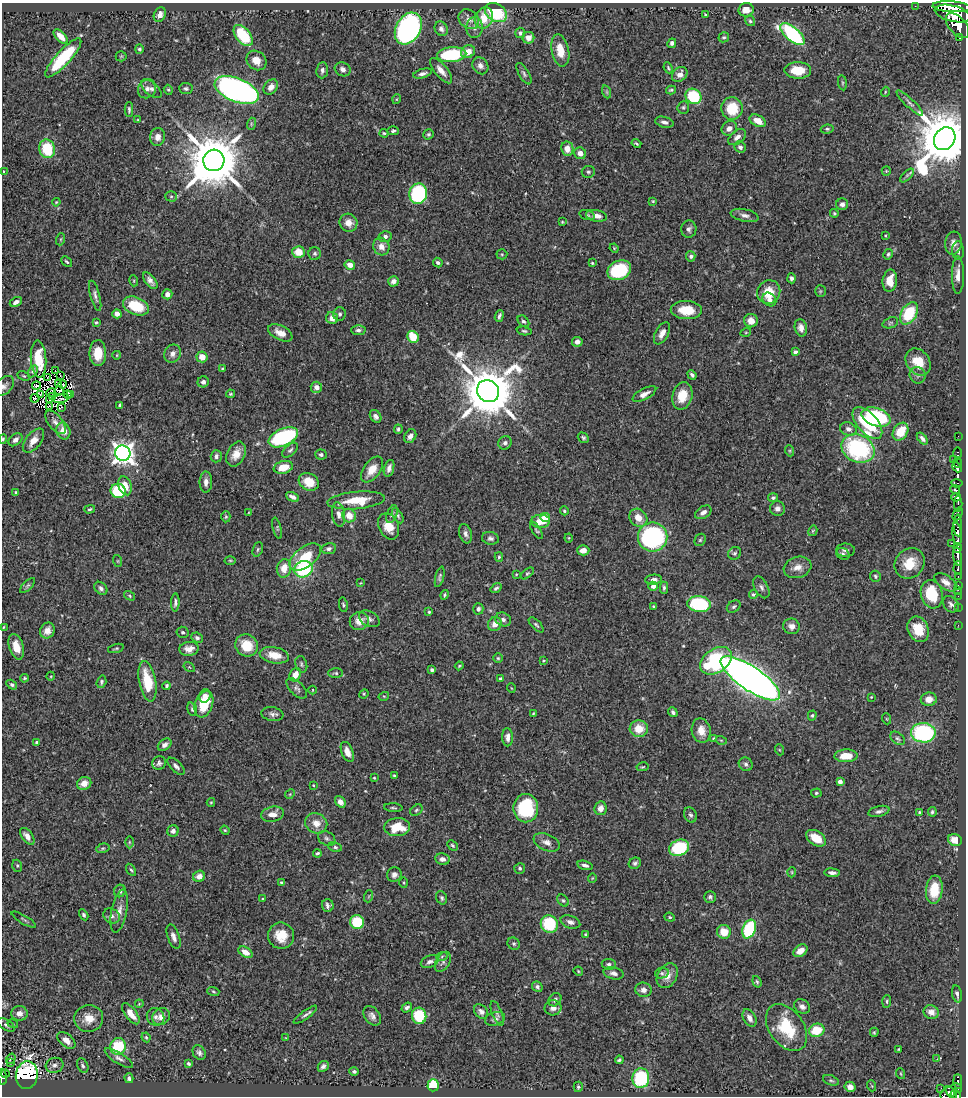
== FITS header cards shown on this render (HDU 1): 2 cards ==
NAXIS1  =                  964
NAXIS2  =                 1094

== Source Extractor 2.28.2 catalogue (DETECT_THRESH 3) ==
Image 964 x 1094 px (HDU 1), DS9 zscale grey, 1 PNG px = 1 image px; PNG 968 x 1098 px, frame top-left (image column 1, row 1094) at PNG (2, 3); each listed source drawn as its Kron ellipse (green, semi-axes under 4 px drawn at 4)
Background 0.699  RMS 0.026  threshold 0.0769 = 3 sigma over >= 5 px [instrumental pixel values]
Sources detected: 504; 10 with non-positive FLUX_AUTO (blend fragments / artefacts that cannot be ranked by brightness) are neither listed nor drawn; the other 494 listed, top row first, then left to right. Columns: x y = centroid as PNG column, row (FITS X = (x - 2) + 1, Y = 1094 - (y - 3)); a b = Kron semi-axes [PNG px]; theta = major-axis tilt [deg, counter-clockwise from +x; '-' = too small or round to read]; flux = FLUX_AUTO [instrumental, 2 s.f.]
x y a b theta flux
915 6 2 2 - 6.3
951 7 19 5 -4 3000
746 10 7 6 - 17
496 13 12 8 -31 100
952 13 18 8 -14 4200
160 14 7 6 - 10
705 14 4 3 - 1.5
484 18 11 9 64 33
469 19 11 9 -41 13
750 21 5 5 - 2.9
958 26 15 8 -48 2800
475 27 10 8 87 8.8
408 28 17 12 61 450
441 29 7 6 - 6
520 33 5 5 - 5.2
792 34 15 7 -40 220
243 35 12 7 -51 85
61 36 9 4 -45 17
724 37 5 5 - 2.9
528 38 6 6 - 14
960 38 3 3 - 190
672 43 5 4 - 4.9
139 49 5 4 - 3.6
560 50 16 8 -78 28
468 52 7 6 - 19
452 55 14 7 5 120
121 56 5 5 - 2
63 58 25 7 47 110
256 60 11 9 -41 19
480 66 9 7 -55 8.6
668 68 6 3 -66 2.4
343 69 8 6 -27 7.5
322 70 8 6 83 5.2
798 70 13 8 -1 36
441 71 15 6 -50 15
423 74 9 4 16 5.7
524 74 12 5 -60 4.6
680 74 8 6 43 9.8
842 83 7 4 -82 2.2
271 87 8 6 51 11
147 89 10 8 51 9.1
151 89 12 6 -41 6.9
186 89 6 5 - 3.9
168 90 5 4 - 2.4
237 90 23 11 -22 660
671 90 5 3 - 2.3
607 92 6 4 -71 2.7
885 92 5 3 - 1.6
693 96 8 7 - 87
397 99 5 3 - 1.4
910 103 18 4 -43 6.7
683 107 6 5 - 3.2
732 108 11 10 - 56
129 109 7 4 -89 3.3
138 120 4 3 - 1.5
758 121 9 5 -28 19
664 122 9 5 -14 6.5
251 124 6 4 73 2.3
729 128 8 6 43 8.8
827 129 6 4 8 3.1
393 131 6 4 -1 3.1
384 133 4 3 - 1.9
429 134 5 5 - 3
158 137 9 7 80 13
737 137 10 6 39 8.3
945 139 12 10 55 15000
636 143 5 3 - 2.3
740 147 6 5 - 5
47 149 9 8 - 64
567 149 7 6 - 15
580 153 6 6 - 12
214 160 11 10 - 13000
886 171 5 4 - 2
3 172 4 2 - 2.4
588 172 6 6 - 3.8
907 175 9 4 45 3.4
418 194 10 9 - 170
171 196 6 5 - 3.2
653 201 4 4 - 2
56 202 4 3 - 1.5
842 204 6 6 - 5.8
834 213 4 4 - 2.3
587 215 8 4 -15 3
745 215 14 6 -12 8.5
596 216 10 5 -10 15
562 222 4 3 - 1.8
348 223 9 8 - 16
689 229 8 7 - 6.1
885 236 3 2 - 1.8
385 237 6 5 - 5.7
61 239 6 4 71 2.1
953 243 11 8 83 9.8
381 247 9 8 - 14
614 248 5 3 - 1.6
958 251 9 6 -87 6.5
298 252 6 6 - 28
315 253 6 6 - 3.5
502 254 5 5 - 2.4
888 254 5 4 - 2.8
691 256 5 4 - 4.3
67 262 6 3 -42 2.6
438 263 5 4 - 4.1
592 263 4 3 - 1.9
350 265 5 4 - 13
619 270 12 9 25 120
958 275 19 6 90 15
791 278 5 4 - 5.9
134 281 5 3 - 1.8
150 281 10 5 -51 7.6
393 281 5 5 - 8.3
890 281 11 7 83 26
820 291 5 5 - 2.3
769 292 12 11 - 32
167 294 5 5 - 12
95 296 15 4 -75 6.6
769 300 7 6 - 7.2
16 302 6 4 28 7.1
136 306 13 8 -22 56
686 310 15 9 -3 41
909 313 12 7 58 86
117 314 4 4 - 9
340 314 7 6 - 4
499 316 6 3 69 3.8
332 318 6 6 - 13
523 321 7 5 -46 4
751 321 7 6 - 15
96 322 4 3 - 1.9
890 323 8 5 20 3.4
801 328 9 6 -78 11
358 330 7 5 -2 5
524 331 7 4 -9 3
746 332 5 3 - 1.6
280 333 13 7 -27 16
662 333 12 6 62 11
413 337 6 5 - 42
577 342 5 5 - 7.4
795 352 4 4 - 4.6
98 353 13 8 -89 35
172 354 9 8 - 10
117 355 4 2 - 1.3
202 357 6 5 - 20
39 359 19 7 -86 39
918 362 15 11 -54 37
222 368 3 2 - 1.4
55 370 3 2 - 2.8
33 371 6 4 59 4.1
60 375 2 2 - 1.2
692 375 5 3 - 4
918 375 8 7 - 5.8
24 376 6 3 -27 2.3
48 377 3 2 - 2.1
203 382 6 5 - 5.2
59 383 4 2 - 1.7
63 384 4 2 - 1.2
4 386 12 7 46 7.3
36 386 4 2 - 0.49
316 387 5 5 - 10
59 391 5 3 - 0.76
488 391 11 10 - 12000
51 392 5 3 - 0.46
71 394 4 2 - 2.8
230 394 4 3 - 2.2
644 394 13 5 27 9.4
41 395 2 2 - 1.7
68 395 4 3 - 1.6
682 396 14 10 74 33
53 397 3 2 - 2
35 398 4 2 - 0.81
61 398 8 2 13 1.5
49 400 4 2 - 0.67
120 405 4 3 - 2.9
49 406 4 2 - 0.85
61 408 3 2 - 1.3
376 416 7 5 -53 6.3
876 417 15 9 -18 170
55 422 14 7 -51 9.7
867 423 19 10 -49 120
398 429 5 3 - 3.2
848 429 8 6 -21 8.1
63 431 8 6 -69 21
900 432 9 7 57 45
410 436 7 5 56 7.4
958 436 2 2 - 7.9
283 437 15 8 24 180
583 438 6 4 -31 3.1
922 438 7 4 -52 5.5
3 439 5 4 - 2
15 440 8 5 40 7.8
33 441 14 7 51 19
505 443 7 6 - 5.6
858 449 17 13 -25 200
290 450 9 5 41 4.5
790 451 5 3 - 1.8
123 453 8 7 - 1400
958 453 6 3 -90 49
236 454 13 9 64 19
321 455 6 5 - 4.2
216 456 6 5 - 5.7
953 459 3 2 - 19
957 463 5 3 - 240
283 467 10 6 12 32
957 467 5 4 - 760
389 468 8 5 73 7.4
372 469 15 8 53 23
206 482 10 6 90 9.9
309 482 10 8 -30 27
957 483 5 3 - 130
125 486 10 6 -71 23
955 490 5 3 - 220
118 491 7 7 - 95
15 492 3 3 - 2.1
292 497 7 4 -25 6.5
956 497 5 4 - 290
773 498 5 4 - 4.1
356 500 29 8 5 50
958 504 8 3 -90 230
90 509 5 4 - 2.5
777 509 7 7 - 8
564 511 4 4 - 2.4
703 512 9 6 33 9.2
249 513 4 2 - 1.3
339 514 12 6 -81 9.5
392 514 9 5 67 4.2
958 514 7 4 67 340
349 516 7 6 - 22
398 516 8 4 -58 3.5
226 517 5 4 - 2.7
545 517 5 4 - 38
638 518 10 8 -45 20
541 521 9 6 3 26
958 525 11 3 -87 230
389 526 14 9 -65 26
277 528 11 4 -76 2.4
536 530 10 4 -58 2.9
813 531 5 4 - 1.9
466 534 10 6 -71 6.9
957 534 12 4 -83 1700
653 537 15 14 - 250
490 538 8 6 -14 5.1
569 538 4 4 - 1.6
700 540 6 5 - 2.9
952 543 3 2 - 57
958 548 5 3 - 470
258 549 8 5 72 2.6
329 549 7 5 9 5.1
583 550 6 5 - 13
845 550 9 6 1 6.7
735 553 7 6 - 3.4
843 554 7 5 -31 3.5
958 556 9 3 -83 900
305 557 18 10 39 56
499 557 5 4 - 2.5
230 560 5 3 - 1.8
118 561 6 3 -71 1.8
910 563 16 14 46 39
798 567 14 10 17 15
284 568 9 7 80 21
958 568 7 3 87 170
303 569 9 8 - 120
527 573 7 4 40 2.7
516 574 3 3 - 1.4
875 576 5 5 - 3.3
958 576 3 2 - 57
440 577 10 4 76 4.1
654 580 8 5 6 6.7
946 582 13 7 -35 12
360 583 3 2 - 1.3
28 585 9 4 45 3.3
958 585 3 2 - 22
653 586 5 4 - 6.5
761 587 12 6 -62 7.2
101 588 7 5 -45 5.7
496 588 6 4 35 3.7
664 588 6 3 -89 3.2
958 590 2 2 - 5.9
753 594 4 4 - 2.4
932 594 14 11 -75 68
445 595 5 4 - 2.2
130 596 6 4 -33 2.5
958 596 2 2 - 8.6
175 602 9 4 87 4.8
699 604 12 8 -7 150
951 604 9 6 -49 5.9
343 605 7 4 -81 3
653 606 3 2 - 1.3
734 607 7 5 33 3.7
958 607 2 2 - 7.1
478 609 6 5 - 5.3
429 612 4 4 - 2.6
369 619 11 7 -29 6.4
503 619 8 6 -25 7.5
359 621 9 9 - 18
495 624 7 6 - 16
536 625 9 4 -45 3.6
958 625 2 2 - 7.1
792 626 8 8 - 10
3 627 4 2 - 1.5
918 629 13 10 -66 43
47 631 8 7 - 12
183 632 6 5 - 3.7
197 638 6 4 -25 4.5
246 645 11 11 - 42
16 647 13 7 -73 22
116 648 8 3 15 2.3
189 649 10 7 7 13
274 655 15 8 -11 27
498 658 5 4 - 2.3
543 661 3 2 - 1.4
716 661 17 12 33 180
301 664 8 5 -73 3.7
459 666 4 3 - 1.7
189 667 6 4 -33 1.9
432 670 4 4 - 4
336 673 7 4 -2 2.9
295 675 7 5 64 17
51 676 4 3 - 1.4
24 678 4 3 - 2.1
750 678 35 12 -34 2100
500 679 3 3 - 3
147 681 20 8 -79 61
101 682 6 4 74 2.9
12 685 6 4 -32 3.7
167 686 4 3 - 3.2
297 688 13 6 -44 6.6
511 688 5 3 - 1.3
313 690 4 3 - 1.4
364 694 5 4 - 2.1
205 696 7 5 71 7
384 696 5 3 - 1.8
871 697 3 2 - 1.5
929 699 8 6 8 15
204 704 14 8 70 52
192 709 7 4 -75 3.3
673 712 5 4 - 4.5
533 713 4 3 - 1.8
272 714 11 7 -10 6.8
812 716 5 4 - 2.6
887 719 5 3 - 1.6
639 729 9 8 - 30
701 731 12 9 -78 20
923 733 12 9 -1 210
508 737 9 5 -87 9.7
897 738 8 5 -38 3.9
713 739 3 3 - 2.9
721 740 5 3 - 1.7
37 742 4 4 - 5.9
165 745 7 5 37 6.9
780 750 5 3 - 1.6
347 752 10 5 -68 12
846 756 11 6 2 29
159 763 7 6 - 4.4
746 764 7 6 - 4.6
176 766 11 5 -45 6.3
642 767 6 3 12 1.8
394 776 4 3 - 2.4
374 778 3 3 - 1.5
840 782 4 4 - 11
84 783 7 6 - 16
313 785 4 3 - 1.5
816 793 5 4 - 2.5
290 794 5 4 - 2.1
211 802 4 4 - 1.8
340 802 6 5 - 11
393 808 9 3 -4 2.6
526 808 14 12 -90 110
600 808 7 6 - 9.8
416 810 7 5 41 3.3
879 811 10 5 13 5.9
919 812 3 2 - 1.5
932 812 5 4 - 3
272 814 11 7 12 15
690 815 8 6 -64 4.6
316 823 11 10 - 18
397 827 13 9 4 43
225 830 5 4 - 2.2
173 831 5 5 - 6.9
27 836 9 5 -52 13
327 838 9 6 -33 5.9
816 838 11 7 -33 26
955 840 7 5 -18 22
129 842 6 4 -90 2.3
547 842 14 8 -23 11
452 845 6 4 -44 2.3
335 847 7 5 -11 3.8
103 848 7 4 17 2.8
679 848 10 8 20 94
317 853 4 3 - 2.7
442 859 7 6 - 8.8
635 863 6 5 - 4
585 865 8 4 -15 5.9
17 866 6 5 - 2.6
520 868 5 5 - 3.4
131 870 7 4 -58 2.8
792 872 5 3 - 1.6
832 873 8 4 -5 6.9
394 875 7 7 - 7.8
199 876 6 5 - 11
592 878 4 3 - 1.3
281 882 3 3 - 3.2
404 883 5 3 - 1.8
934 890 14 8 84 49
120 891 6 5 - 5.1
369 896 6 4 71 1.9
710 897 6 6 - 4.4
442 898 7 5 -70 3.5
263 899 3 3 - 2
563 900 7 5 -48 3.2
328 905 6 6 - 5.6
119 911 22 7 79 16
84 915 6 4 -59 3.5
112 916 8 7 - 6.8
670 917 5 4 - 2.4
24 920 14 3 -30 2.9
357 922 7 6 - 70
570 922 10 6 -18 8.5
549 924 9 8 - 88
749 929 10 6 70 150
724 932 7 7 - 28
585 934 3 3 - 1.5
281 936 13 13 - 30
173 937 13 6 -70 8.3
514 944 6 5 - 3.2
800 951 8 5 37 17
245 952 8 5 -31 15
442 956 6 4 20 2.4
430 962 9 6 21 6.1
443 962 11 6 59 7.4
609 964 7 5 -7 4.6
578 971 5 4 - 1.8
614 973 10 6 -13 7
662 973 7 5 12 3.6
667 976 13 9 59 16
757 982 6 4 -72 2.9
537 987 6 4 -51 5.3
643 990 8 7 - 8.1
213 991 6 4 -18 2.5
957 994 9 5 -78 5.6
555 1000 7 5 45 6
887 1001 6 4 86 2.5
139 1004 4 3 - 1.6
802 1006 8 6 -28 6.9
407 1008 6 4 38 4.8
553 1008 8 7 - 11
481 1012 8 6 -49 6.6
931 1012 8 6 -21 11
19 1013 8 7 - 11
497 1013 13 5 -69 5
131 1014 12 5 -53 21
305 1015 14 4 36 5.2
161 1016 9 8 - 13
372 1016 11 7 -52 8.5
419 1016 8 7 - 66
156 1017 9 8 - 7.5
89 1018 14 13 - 25
750 1018 9 6 -61 10
495 1019 10 6 16 6.1
13 1024 5 3 - 1.8
6 1025 9 5 -35 4.9
786 1028 26 17 -55 75
817 1030 8 6 19 47
874 1032 5 3 - 2.2
146 1037 5 3 - 2.3
286 1038 4 2 - 1.2
66 1040 10 6 -40 16
118 1046 8 7 - 77
898 1049 3 2 - 1.3
199 1053 8 6 -54 5.5
119 1058 16 5 -33 7.7
11 1059 5 2 - 2.1
937 1059 2 2 - 1.5
619 1060 4 3 - 2.9
11 1063 3 3 - 5.1
189 1064 4 3 - 3.2
55 1065 9 7 16 8.2
83 1066 8 5 -64 4.5
323 1066 6 4 43 4.3
354 1071 4 4 - 3.4
5 1074 4 3 - 40
901 1074 5 3 - 1.7
27 1075 14 11 84 290
3 1077 8 3 -86 120
129 1078 5 4 - 4.8
641 1078 10 8 86 110
831 1080 8 5 -20 3.6
958 1082 7 4 -88 140
433 1085 6 5 - 66
872 1086 5 3 - 1.7
578 1087 5 4 - 3.1
850 1087 5 5 - 9.6
941 1088 2 2 - 7.9
957 1088 6 3 -34 100
951 1093 7 2 -54 230
947 1094 7 6 - 340
956 1095 6 4 -57 280
At the frame edge (FLAGS 8, measured only in part): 5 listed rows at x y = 3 172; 4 386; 3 439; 3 1077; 956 1095
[10 non-positive-flux detections neither listed nor drawn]